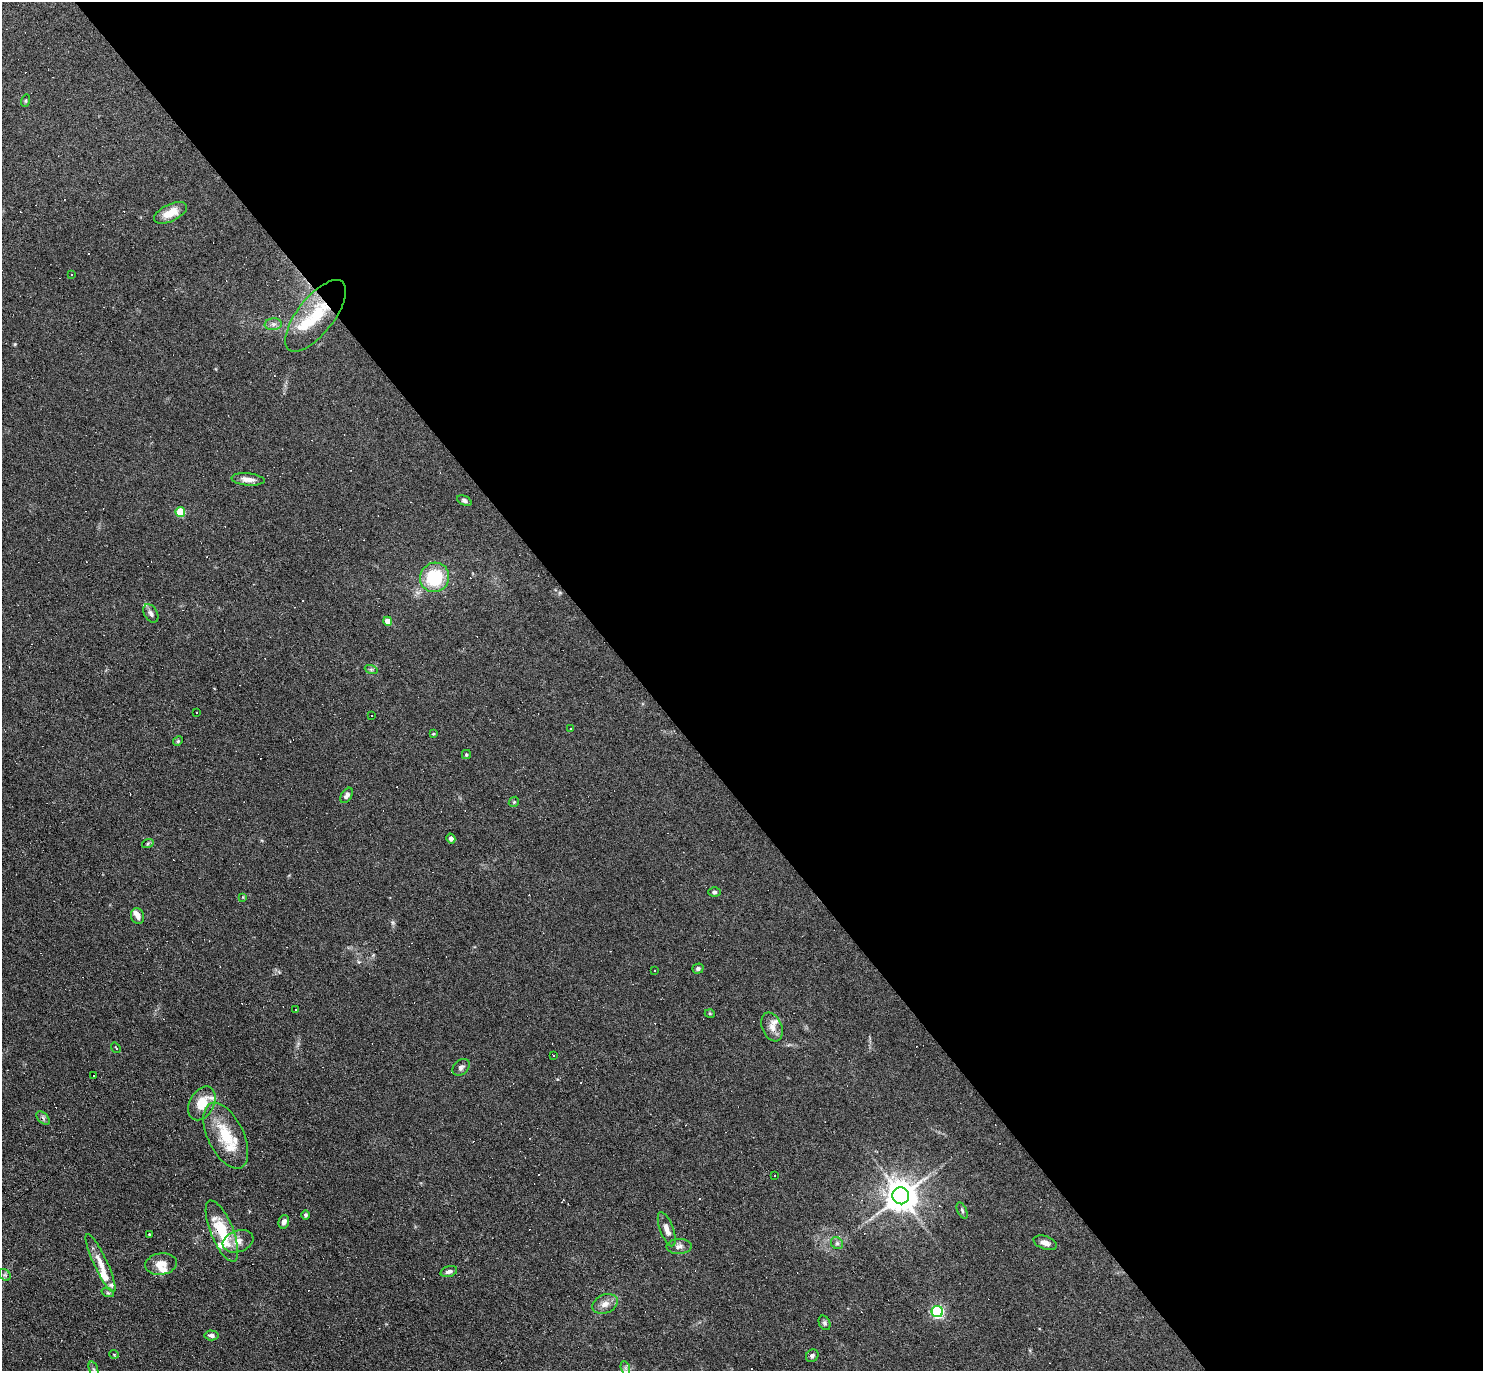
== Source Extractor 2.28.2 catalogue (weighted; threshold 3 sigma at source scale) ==
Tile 8 of 4 x 4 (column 4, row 2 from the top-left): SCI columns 4443-5923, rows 2889-4257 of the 5923 x 5919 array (HDU 1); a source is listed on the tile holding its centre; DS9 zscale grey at full resolution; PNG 1485 x 1373 px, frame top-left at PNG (2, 2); each listed source drawn as its Kron ellipse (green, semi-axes under 4 px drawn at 4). Shown black and unused: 57% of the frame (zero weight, under 3 of 6 exposures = <1% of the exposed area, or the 3 px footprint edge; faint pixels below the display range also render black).
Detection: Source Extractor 2.28.2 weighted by HDU 2 'WHT'; one run over the whole footprint, this tile lists its part. Background 0.103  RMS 0.0063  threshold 0.0259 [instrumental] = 3 sigma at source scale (4.09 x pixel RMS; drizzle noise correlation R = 1.36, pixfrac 0.8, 0.05/0.05 arcsec/px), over >= 5 px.
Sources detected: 105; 2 inside a brighter object's white glare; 32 cosmic-ray / hot-pixel residue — neither listed nor drawn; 9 inside a brighter listed object's ellipse — not listed separately; the other 62 listed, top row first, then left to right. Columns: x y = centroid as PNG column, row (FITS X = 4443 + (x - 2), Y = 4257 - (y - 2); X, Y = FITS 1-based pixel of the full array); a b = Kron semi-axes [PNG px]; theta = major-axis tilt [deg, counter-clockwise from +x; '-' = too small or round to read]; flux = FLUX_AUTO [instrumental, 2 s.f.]
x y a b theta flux
25 101 6 4 74 0.75
171 213 18 8 25 8.6
72 275 3 3 - 1.7
316 316 43 18 52 27
273 324 8 6 6 2
248 479 17 6 -5 3.9
464 500 8 4 -26 1.4
180 512 5 5 - 24
435 577 15 14 - 29
151 613 10 6 -60 2
388 621 4 4 - 6.4
371 669 6 4 -19 0.9
196 712 3 2 - 0.56
371 715 2 2 - 0.55
570 729 3 3 - 2.6
433 734 4 3 - 0.54
178 741 5 4 - 0.73
466 754 4 4 - 0.75
347 795 8 5 56 1.8
514 802 5 4 - 0.72
451 839 5 4 - 2
148 843 6 4 20 0.75
714 892 6 4 0 1.1
243 897 3 3 - 0.43
138 916 8 6 -70 2.8
698 968 5 5 - 1.3
655 970 2 2 - 0.44
295 1010 3 2 - 0.95
710 1014 5 3 - 0.54
772 1027 15 9 -67 4.2
116 1048 5 2 - 0.5
553 1055 3 2 - 0.32
461 1067 10 7 42 1.9
94 1075 2 2 - 0.41
202 1103 18 12 62 10
43 1118 8 5 -46 1.4
226 1136 35 18 -64 21
775 1176 3 2 - 0.7
901 1196 8 8 - 1000
962 1211 9 4 -65 1.2
305 1215 5 4 - 1
284 1222 7 5 74 2.8
667 1229 18 6 -69 3.6
222 1231 32 11 -68 23
150 1234 3 3 - 0.59
238 1241 16 10 17 5.6
837 1243 6 5 - 1.2
1045 1243 12 6 -20 3.6
679 1246 12 7 2 2.6
101 1263 32 6 -65 7.3
161 1264 16 10 8 5.9
449 1271 8 5 18 2
5 1275 6 5 - 0.98
108 1293 6 4 -18 0.82
605 1304 13 9 22 4.3
937 1311 6 5 - 84
825 1323 7 5 -63 1.2
211 1335 7 5 -5 1.8
114 1354 5 3 - 0.42
812 1356 7 5 50 1.2
625 1368 7 4 -71 1.1
94 1369 8 4 -71 1.2
Overlapping masked pixels (flux is a lower limit): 1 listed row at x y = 316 316
Isophote crosses this tile's border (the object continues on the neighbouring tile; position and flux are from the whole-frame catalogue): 1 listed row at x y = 94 1369